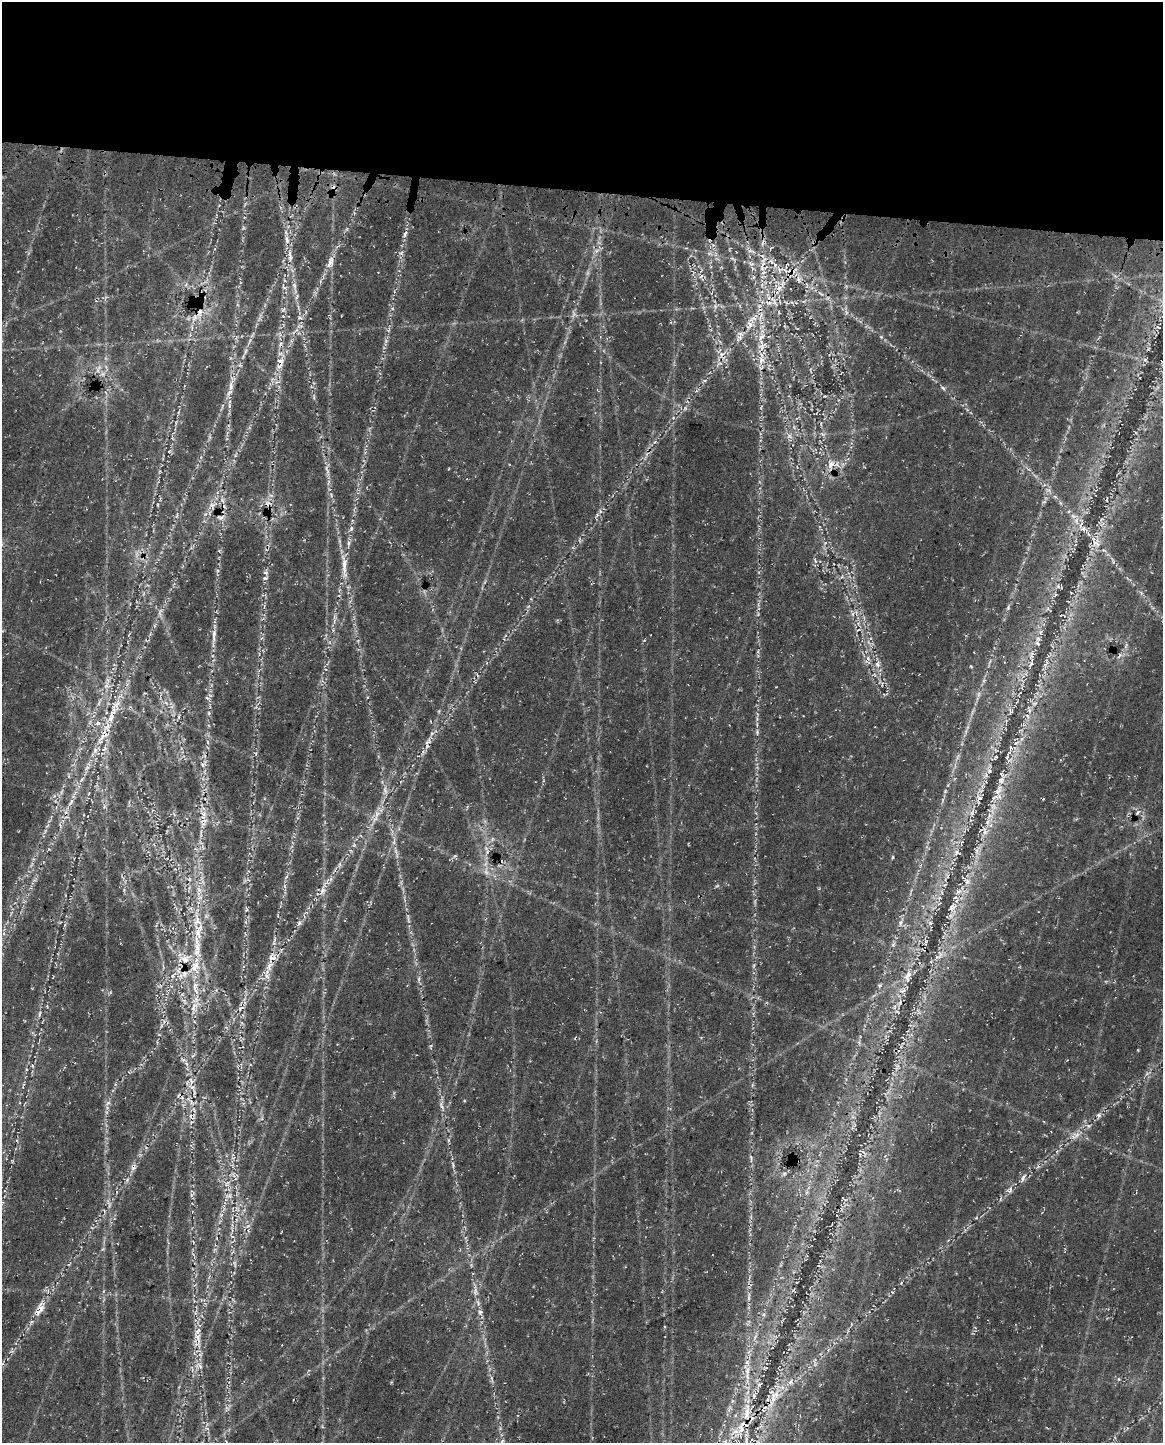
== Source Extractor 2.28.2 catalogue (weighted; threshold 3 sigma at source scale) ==
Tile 3 of 4 x 3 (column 3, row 1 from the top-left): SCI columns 2478-3638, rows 3290-4730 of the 4964 x 5196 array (HDU 1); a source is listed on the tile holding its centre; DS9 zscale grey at full resolution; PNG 1165 x 1445 px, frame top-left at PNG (2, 2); no overlay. Shown black and unused: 13% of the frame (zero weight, under 3 of 4 exposures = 14% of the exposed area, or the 3 px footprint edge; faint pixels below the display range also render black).
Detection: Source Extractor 2.28.2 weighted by HDU 2 'WHT'; one run over the whole footprint, this tile lists its part. Background 0.0396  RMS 0.0057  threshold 0.0256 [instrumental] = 3 sigma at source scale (4.5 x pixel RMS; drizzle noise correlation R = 1.50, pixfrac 1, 0.0396/0.0396 arcsec/px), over >= 5 px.
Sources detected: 249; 2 too faint to see at this stretch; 17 cosmic-ray / hot-pixel residue — not listed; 30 inside a brighter listed object's ellipse — not listed separately; the other 200 listed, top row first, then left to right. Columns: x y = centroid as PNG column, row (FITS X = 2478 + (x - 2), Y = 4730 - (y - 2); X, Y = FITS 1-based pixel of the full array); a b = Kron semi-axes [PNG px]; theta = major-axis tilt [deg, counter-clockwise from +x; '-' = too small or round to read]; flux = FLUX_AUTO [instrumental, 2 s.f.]
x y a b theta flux
333 188 9 6 -74 2.2
405 234 9 5 63 1.9
287 239 10 6 -69 2.6
596 251 8 6 19 2.1
750 251 12 3 -20 1.6
401 253 7 6 - 1.4
290 256 17 7 -82 4.8
330 262 19 8 70 5.5
762 267 17 10 84 6.4
792 271 17 7 9 5.6
701 276 7 3 54 0.96
783 283 10 7 61 3.6
294 286 15 6 -78 3.4
821 293 12 4 -35 2.2
774 301 19 12 -63 8.9
715 306 6 5 - 1.3
283 309 9 5 54 1.7
200 312 13 9 67 5.9
846 312 7 4 -72 1.3
341 316 3 2 - 0.35
300 318 9 4 -5 1.1
671 322 4 3 - 0.55
750 324 15 10 54 6
1158 327 5 3 - 0.6
280 334 7 4 -72 1.4
252 335 12 3 59 1.5
739 336 17 8 71 3.6
881 337 6 3 -19 0.69
386 341 7 4 -72 1.1
281 344 8 5 39 1.5
761 347 16 8 70 5.8
245 351 9 4 81 1.4
722 355 15 9 -75 5.4
1145 360 7 4 0 0.95
280 361 11 9 18 3.2
98 369 15 4 60 2.1
103 374 7 6 - 1.8
704 380 6 4 1 0.85
277 382 9 5 16 2
231 386 20 7 79 5.5
943 388 7 4 -60 1.1
824 396 6 2 5 0.59
314 397 6 4 73 0.81
229 405 6 4 -73 1
685 408 6 4 72 0.88
823 434 7 4 17 1.1
789 435 7 4 -19 1.4
831 464 13 10 61 5.6
843 464 5 5 - 1.5
327 470 15 4 -67 2.3
160 472 5 4 - 0.62
331 495 6 4 -73 0.94
1055 497 6 4 -19 0.84
223 501 9 3 -71 1.7
212 506 10 7 -51 2.7
600 511 6 4 -72 1
221 517 12 7 19 3.1
1076 520 9 6 65 2.7
351 529 9 5 64 1.6
1083 529 10 6 -14 2.7
1096 543 14 12 -49 5.8
348 544 14 4 88 2.1
815 561 8 3 -84 1.2
1113 562 6 3 72 0.71
344 565 34 7 -85 8.1
265 572 7 6 - 1.5
842 577 6 4 36 0.91
1141 593 7 4 -56 1.1
1055 595 6 3 53 0.74
1008 607 6 5 - 0.83
160 612 13 5 71 2.4
333 630 4 4 - 0.77
859 630 7 4 9 1.1
1041 632 9 4 -82 1.5
214 635 20 6 86 4
1037 643 10 6 -76 1.9
1126 646 9 3 76 1.3
868 658 6 5 - 1.7
1046 661 11 4 -78 1.4
1031 662 19 5 76 3.4
877 664 9 7 -70 2.6
971 666 4 3 - 0.53
874 675 6 5 - 1.3
106 686 7 7 - 2.2
1023 686 6 3 -19 0.7
978 694 9 4 81 1.5
210 695 7 3 -45 0.73
207 698 9 4 -40 1.1
99 702 17 3 70 2.5
1011 711 7 5 50 1
209 713 6 5 - 0.93
112 715 37 9 72 16
179 717 7 3 82 0.9
98 723 7 6 - 1.9
757 733 7 5 -68 1.1
428 741 14 7 50 3.6
208 742 6 3 -71 0.8
1016 743 10 4 32 1.9
104 749 10 5 62 2.2
95 750 9 6 64 2.1
255 753 6 4 -43 0.8
1007 756 14 5 66 2.2
995 758 8 4 47 0.86
204 764 12 8 50 2.9
87 767 7 4 20 1
989 771 8 6 89 2
82 779 9 4 47 1.4
385 790 13 6 -81 2.7
998 790 19 9 69 7.4
979 799 18 8 79 4.5
71 802 12 5 59 2.5
104 807 6 4 48 0.93
1137 813 5 4 - 1.5
377 814 13 7 74 4.1
203 822 14 9 57 4.8
988 822 9 6 69 3.1
60 826 8 4 -81 1.4
985 832 9 6 -73 2.9
492 839 6 4 72 0.94
354 845 6 4 -48 0.89
486 848 5 5 - 1.3
396 851 15 3 -77 2.4
956 852 8 6 73 2.1
977 852 10 5 -77 2.3
893 857 5 3 - 0.59
486 871 11 6 -80 2.8
286 877 7 4 47 1.1
967 881 8 8 - 2.8
327 882 14 6 60 3.3
939 898 6 5 - 1.4
952 907 17 12 69 7
246 909 7 3 -82 0.92
408 919 15 3 -84 1.7
197 920 36 12 -89 17
299 923 8 6 62 1.6
900 923 9 5 87 2.2
930 923 8 6 -19 1.2
274 941 13 5 80 2.1
926 942 11 5 73 2
893 945 6 5 - 1.1
939 956 16 5 35 3.1
269 965 19 8 67 6.4
195 966 26 13 72 14
753 966 6 4 70 0.77
174 975 16 5 42 4.2
908 976 19 9 73 6.5
419 979 6 4 -73 1
880 985 8 4 -8 1
185 1001 10 3 -68 1.2
194 1007 19 10 55 8.1
241 1008 12 5 27 2.5
39 1014 9 3 79 1.2
193 1056 7 4 45 1
186 1064 8 3 -45 1.3
32 1066 5 3 - 0.67
191 1081 10 6 -62 3
180 1095 13 9 -27 4.1
108 1103 8 5 31 1.5
192 1103 14 5 -40 3.2
442 1106 17 6 -76 3.3
194 1115 8 3 -84 1.6
1098 1115 6 6 - 1.5
1076 1135 12 8 -21 3.6
751 1158 13 2 90 1.1
453 1165 12 3 -80 1.4
1038 1166 6 5 - 1.1
1023 1178 10 5 65 2
227 1184 10 5 57 2.3
1010 1190 10 7 49 2.2
192 1194 11 4 56 1.4
229 1196 10 7 20 3.1
1000 1199 6 3 71 0.73
223 1206 7 4 70 1.3
976 1218 5 3 - 0.59
232 1227 15 3 86 2.1
248 1230 6 5 - 1.4
235 1264 11 3 -80 1.3
901 1283 5 4 - 0.57
475 1291 13 4 -90 2.4
892 1292 5 4 - 0.76
749 1297 14 4 84 2.2
478 1303 10 4 -64 1.6
40 1308 17 10 71 5.3
480 1312 8 7 - 1.7
31 1322 9 4 62 1.5
755 1337 10 4 60 1.6
197 1339 27 10 -81 9.3
815 1362 15 3 -88 1.4
199 1366 13 8 -26 3.5
765 1368 6 3 17 0.63
747 1373 26 7 -89 7.8
492 1379 11 3 -75 1.4
1118 1379 6 4 -70 0.67
791 1382 9 7 44 2.8
759 1385 6 5 - 1.3
775 1396 25 12 63 12
747 1413 31 10 89 13
735 1432 14 8 26 5.3
726 1441 6 4 71 1.2
502 1442 10 5 76 1.6
Overlapping masked pixels (flux is a lower limit): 20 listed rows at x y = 333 188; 762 267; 792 271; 774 301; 200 312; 750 324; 761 347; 722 355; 280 361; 831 464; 221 517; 1083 529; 998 790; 985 832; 197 920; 241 1008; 180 1095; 232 1227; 197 1339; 747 1413
Isophote crosses this tile's border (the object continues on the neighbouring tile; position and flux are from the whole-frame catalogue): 1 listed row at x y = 502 1442
Unlisted compact peaks at least as high as the median listed source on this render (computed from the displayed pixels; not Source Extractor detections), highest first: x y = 169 451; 243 228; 945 791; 717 886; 127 1180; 1138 1050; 217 570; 158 504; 655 442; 166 703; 860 1155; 110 992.